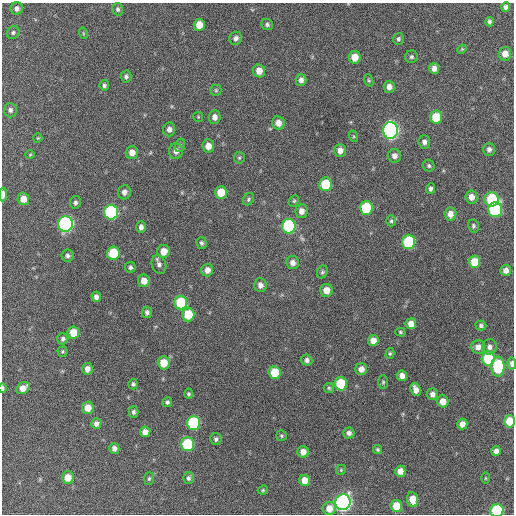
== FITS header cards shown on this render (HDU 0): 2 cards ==
NAXIS1  =                  512 / Axis length
NAXIS2  =                  512 / Axis length

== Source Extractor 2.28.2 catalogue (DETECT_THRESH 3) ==
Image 512 x 512 px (HDU 0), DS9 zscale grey, 1 PNG px = 1 image px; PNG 516 x 516 px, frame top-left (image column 1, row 512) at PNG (2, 3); each listed source drawn as its Kron ellipse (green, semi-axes under 4 px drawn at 4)
Background 494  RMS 14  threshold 42.2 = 3 sigma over >= 5 px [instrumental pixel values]
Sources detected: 140; all 140 listed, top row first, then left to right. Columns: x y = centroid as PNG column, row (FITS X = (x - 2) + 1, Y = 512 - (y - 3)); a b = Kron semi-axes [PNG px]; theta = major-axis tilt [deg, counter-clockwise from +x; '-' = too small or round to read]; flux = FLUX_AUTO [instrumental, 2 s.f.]
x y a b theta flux
505 7 5 4 - 3000
17 8 6 6 - 3900
118 9 6 5 - 2400
489 22 4 4 - 2200
267 24 6 5 - 2100
199 25 6 5 - 11000
13 33 7 6 - 2000
83 33 6 3 -72 940
236 38 7 6 - 3400
398 39 6 5 - 2100
462 49 5 4 - 970
505 54 7 6 - 8100
355 57 6 5 - 13000
411 57 6 6 - 2100
434 68 5 5 - 5700
259 71 6 6 - 9200
126 76 6 5 - 2300
301 80 6 5 - 4100
369 80 6 4 -70 1500
104 85 5 4 - 2000
389 87 6 5 - 5200
216 90 5 5 - 1300
10 110 7 6 - 2900
198 117 5 5 - 1100
214 117 6 6 - 5300
436 117 6 6 - 23000
278 123 6 6 - 8000
169 129 7 6 - 4200
390 130 8 7 - 290000
353 136 6 4 -71 1100
38 138 4 4 - 950
424 142 7 6 - 3800
180 145 7 5 75 1700
208 146 7 6 - 8800
489 149 6 5 - 3400
340 150 6 5 - 6300
176 151 8 7 - 5100
132 153 6 6 - 7600
30 155 5 3 - 800
394 156 7 6 - 4900
239 158 6 5 - 1500
429 166 6 5 - 1900
325 184 7 6 - 31000
431 189 5 4 - 2600
124 192 7 6 - 4500
221 193 6 6 - 19000
3 195 7 3 89 6800
471 197 6 6 - 7600
23 199 6 6 - 10000
248 199 6 5 - 1800
492 199 7 7 - 59000
294 201 6 4 67 1300
75 202 6 5 - 2400
366 208 7 6 - 48000
495 210 7 7 - 79000
302 211 7 6 - 5600
111 212 7 7 - 130000
450 214 6 6 - 6900
391 221 5 4 - 1700
66 224 8 7 - 210000
289 226 7 7 - 96000
473 226 7 5 -78 1900
141 227 6 4 -88 3900
409 242 7 6 - 70000
201 243 6 5 - 2000
164 251 6 6 - 11000
113 253 6 6 - 35000
68 256 6 6 - 2500
293 262 6 6 - 5300
474 262 6 6 - 18000
159 264 9 7 -69 3800
130 267 5 5 - 2200
207 270 6 6 - 6300
506 270 5 5 - 6000
322 272 6 5 - 1800
144 281 6 6 - 8700
260 285 7 6 - 4600
326 290 6 6 - 9400
96 297 5 4 - 4000
181 302 7 6 - 39000
147 312 5 5 - 2700
188 314 7 6 - 27000
411 324 5 5 - 8200
481 325 5 5 - 2200
400 332 5 4 - 1200
73 333 6 6 - 17000
63 339 6 5 - 2500
373 340 5 5 - 8100
478 347 7 6 - 6400
489 347 7 7 - 4600
63 351 5 5 - 1300
390 353 5 4 - 1500
488 358 7 6 - 51000
307 360 6 5 - 3200
164 363 6 6 - 18000
512 363 6 4 -87 4500
498 367 10 6 88 57000
87 369 6 5 - 5600
361 369 6 6 - 6400
275 372 6 6 - 26000
402 376 5 5 - 6400
383 382 7 5 89 1500
133 384 5 5 - 1900
341 384 6 6 - 39000
3 388 5 3 - 1800
23 388 7 5 37 8300
329 388 5 5 - 1400
416 389 7 5 -68 6200
189 394 5 4 - 1600
432 394 6 5 - 4500
443 401 6 6 - 10000
167 402 5 4 - 2200
88 408 6 6 - 11000
133 412 6 5 - 2500
509 421 6 5 - 18000
193 423 7 7 - 80000
96 424 5 5 - 4000
462 424 5 5 - 7300
145 432 5 5 - 5800
349 433 5 5 - 3400
281 436 5 5 - 1600
216 439 6 5 - 2300
188 444 7 6 - 59000
114 448 5 5 - 4400
378 450 5 4 - 1600
496 451 5 4 - 4700
303 452 6 5 - 7300
341 470 5 4 - 1200
400 471 5 5 - 7700
68 477 6 6 - 10000
189 478 6 5 - 2400
485 478 5 3 - 990
149 479 6 5 - 1700
305 480 6 5 - 11000
263 490 5 4 - 1200
412 499 7 5 -82 12000
343 502 8 7 - 330000
396 506 6 5 - 17000
329 508 7 6 - 9900
497 510 6 6 - 72000
At the frame edge (FLAGS 8, measured only in part): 5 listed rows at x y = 3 195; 512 363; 3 388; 509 421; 497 510